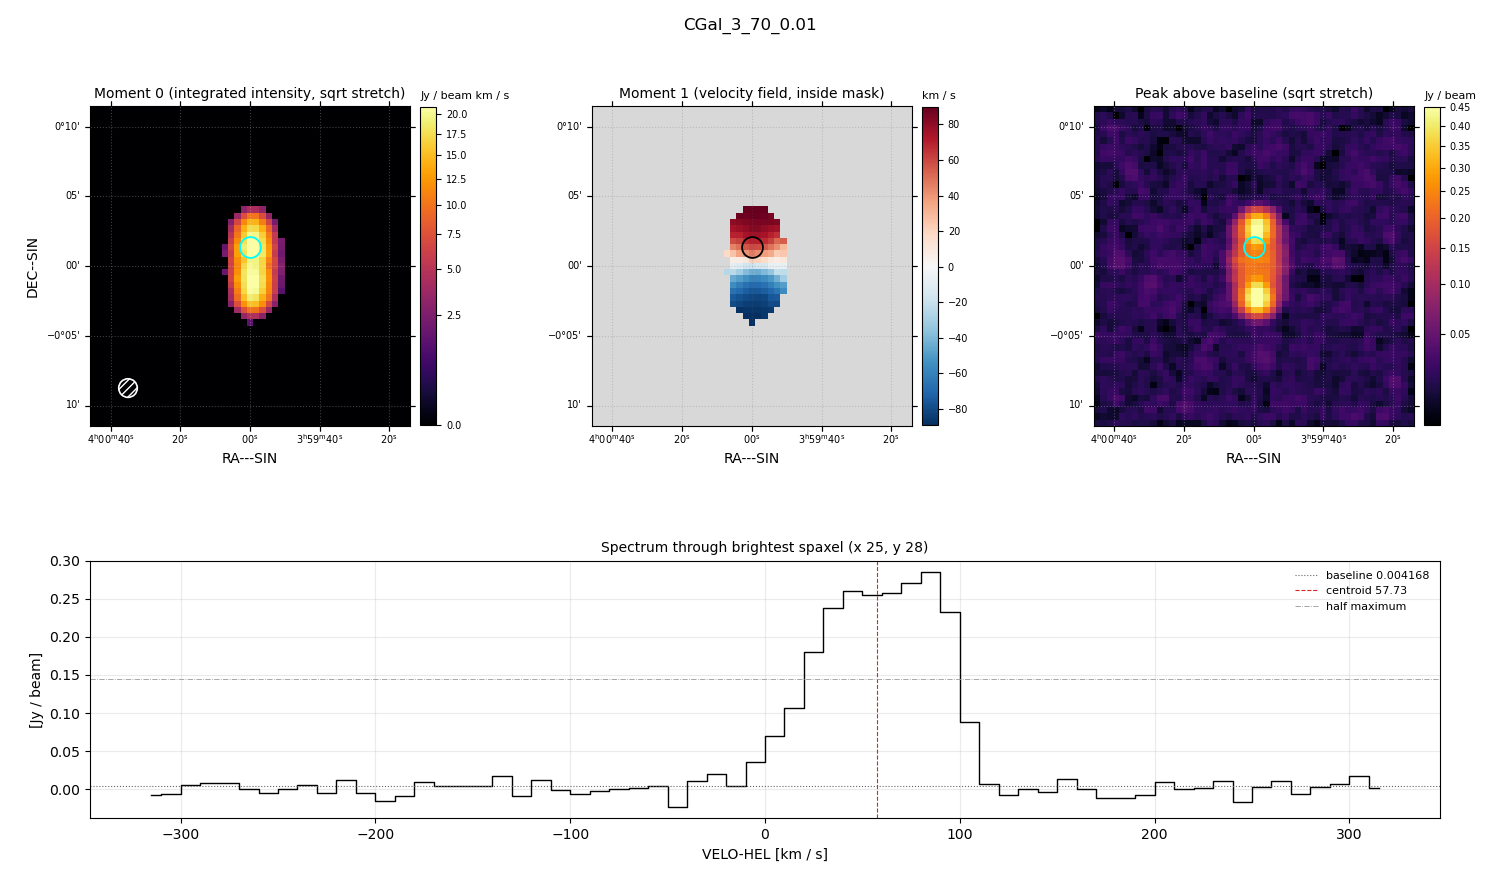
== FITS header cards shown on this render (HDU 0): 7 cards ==
OBJECT  = 'CGal_3_70_0.01'
BUNIT   = 'JY/BEAM '           /
CTYPE1  = 'RA---SIN'           /
CTYPE2  = 'DEC--SIN'           /
CTYPE3  = 'VELO-HEL'           /
NAXIS3  =                   64 / length of data axis 3
CUNIT3  = 'km/s    '           /

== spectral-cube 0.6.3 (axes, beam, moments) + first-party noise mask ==
SpectralCube HDU 0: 64 channels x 51 x 51 spaxels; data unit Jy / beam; figure title: CGal_3_70_0.01
Units: BUNIT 'JY/BEAM' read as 'Jy/beam' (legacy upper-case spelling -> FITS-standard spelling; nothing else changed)
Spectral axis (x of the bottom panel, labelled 'VELO-HEL [km / s]'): -315 .. 315 km / s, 64 channels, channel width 10 km / s
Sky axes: RA---SIN/DEC--SIN; field 22.9' x 22.9' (27 arcsec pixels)
Beam (drawn as the hatched ellipse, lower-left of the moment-0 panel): BMAJ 80 arcsec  BMIN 80 arcsec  BPA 0 deg
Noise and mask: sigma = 1.0e-02 Jy / beam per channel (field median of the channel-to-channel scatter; agrees with the line-free scatter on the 2456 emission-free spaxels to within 1%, no correlation factor applied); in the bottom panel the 53 channels outside the line scatter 9.8e-03 Jy / beam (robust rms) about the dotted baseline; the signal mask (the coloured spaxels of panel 2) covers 6% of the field
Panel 1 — Moment 0 (line voxels x channel width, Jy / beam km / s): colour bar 0 .. 20.9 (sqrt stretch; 0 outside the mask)
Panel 2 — Moment 1 (intensity-weighted velocity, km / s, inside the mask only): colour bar -89 .. 90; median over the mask -6
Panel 3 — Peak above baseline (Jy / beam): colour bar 0.0144 .. 0.451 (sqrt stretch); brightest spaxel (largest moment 0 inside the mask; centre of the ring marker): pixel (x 25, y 28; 0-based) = FK5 04h00m00s +00d01m30s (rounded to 2 s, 30 arcsec steps: no finer than the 27 arcsec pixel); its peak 0.281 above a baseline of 0.004168
Panel 4 — spectrum at that spaxel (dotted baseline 0.004168 Jy / beam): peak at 85 km / s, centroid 57.73 km / s (red dashed line; intensity-weighted over the run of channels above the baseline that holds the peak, -40 .. 120 km / s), W50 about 80 km / s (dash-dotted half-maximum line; edge to edge of the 8 channels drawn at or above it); detected line -0 .. 110 km / s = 11 of 64 channels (17%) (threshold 4 sigma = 0.04 Jy / beam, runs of >= 3 channels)